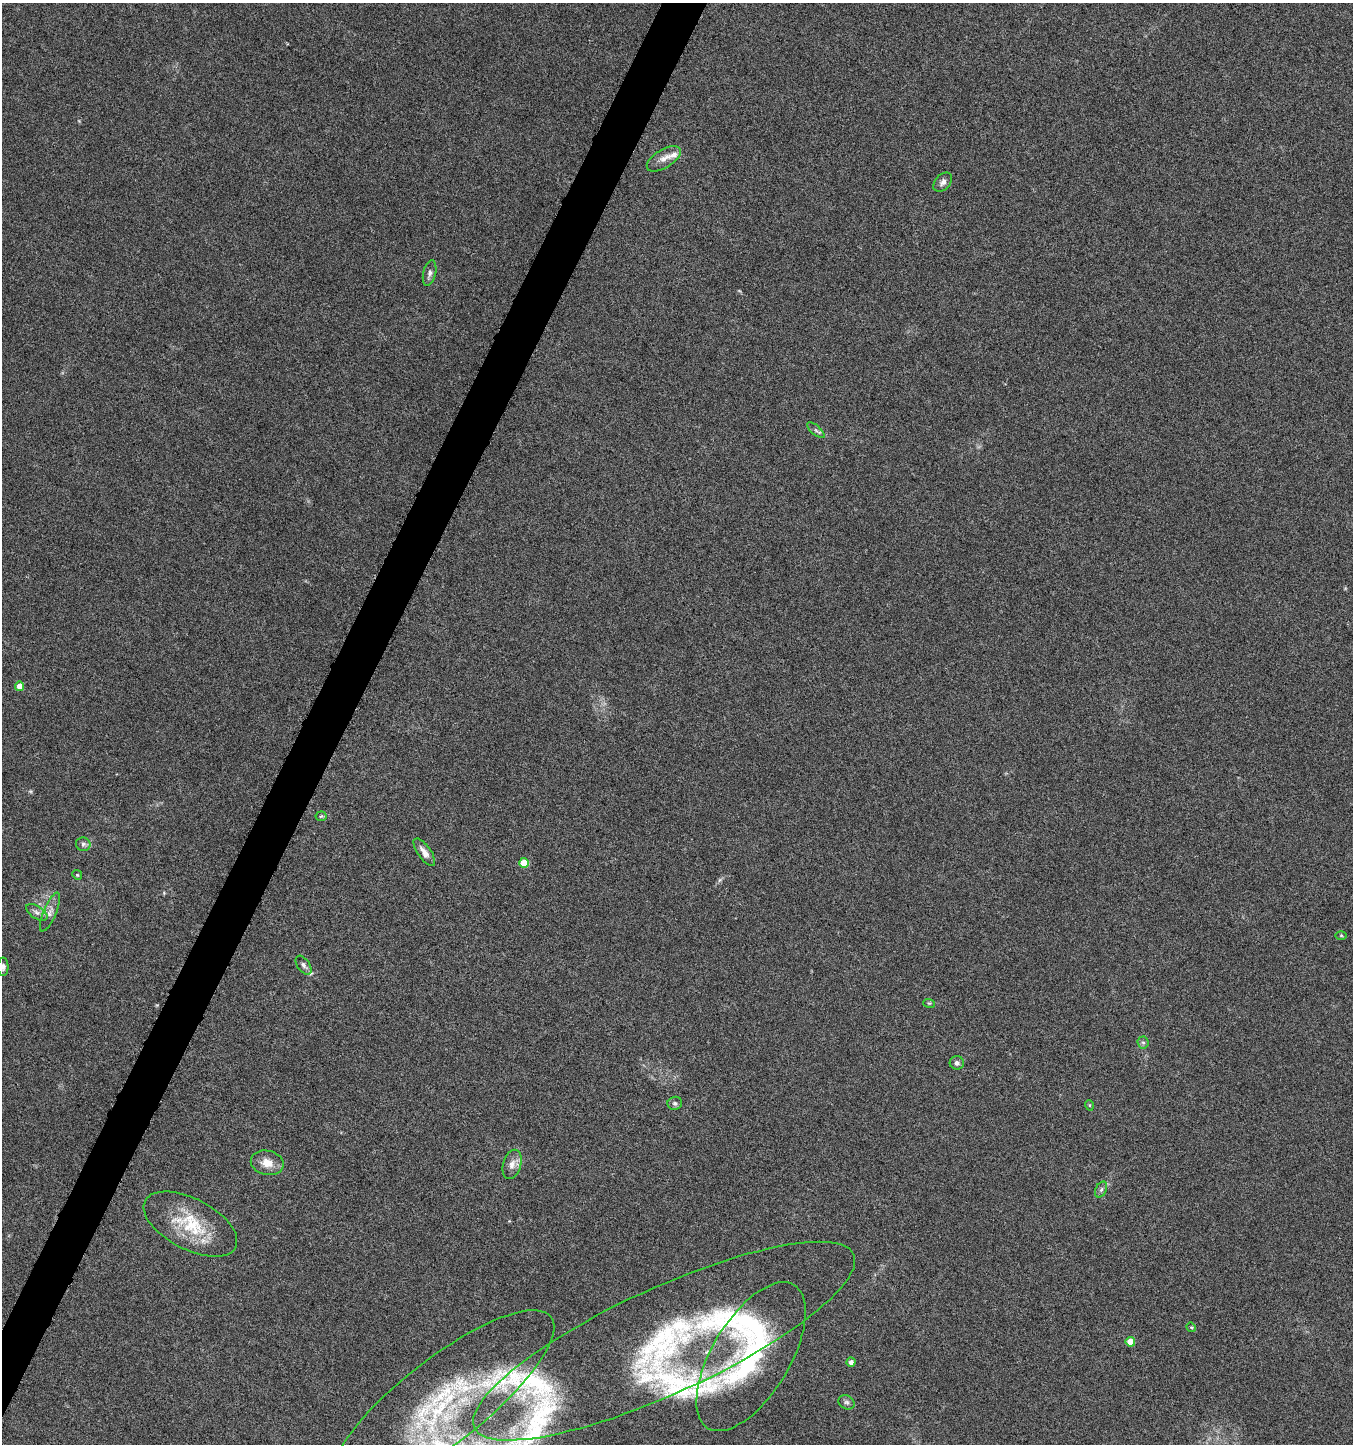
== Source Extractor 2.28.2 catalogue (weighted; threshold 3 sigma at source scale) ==
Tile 7 of 4 x 4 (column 3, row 2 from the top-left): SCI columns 2974-4324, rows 2889-4330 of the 5880 x 5785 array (HDU 1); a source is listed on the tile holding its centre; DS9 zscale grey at full resolution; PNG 1355 x 1446 px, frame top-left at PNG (2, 3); each listed source drawn as its Kron ellipse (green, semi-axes under 4 px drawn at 4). Shown black and unused: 3% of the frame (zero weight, under 3 of 6 exposures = <1% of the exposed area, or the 3 px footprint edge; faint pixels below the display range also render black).
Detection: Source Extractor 2.28.2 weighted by HDU 2 'WHT'; one run over the whole footprint, this tile lists its part. Background 0.0191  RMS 0.0035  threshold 0.0144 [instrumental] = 3 sigma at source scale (4.09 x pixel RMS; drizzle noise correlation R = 1.36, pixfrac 0.8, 0.0396/0.0396 arcsec/px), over >= 5 px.
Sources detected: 39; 8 inside a brighter listed object's ellipse — not listed separately; the other 31 listed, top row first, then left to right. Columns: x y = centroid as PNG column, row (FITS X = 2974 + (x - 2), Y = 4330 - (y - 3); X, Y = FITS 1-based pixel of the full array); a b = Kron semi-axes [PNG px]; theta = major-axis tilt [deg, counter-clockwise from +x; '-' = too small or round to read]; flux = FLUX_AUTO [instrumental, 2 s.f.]
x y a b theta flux
664 159 19 9 31 2.8
943 182 11 7 46 1.4
430 273 13 6 77 1.4
816 430 10 4 -41 0.82
20 686 5 4 - 3.2
321 816 5 5 - 0.48
83 844 7 6 - 0.99
424 852 16 6 -55 2.2
524 863 5 5 - 8.4
77 875 5 4 - 0.38
37 912 12 6 -33 1.4
50 912 21 6 67 2.2
1341 935 5 3 - 0.32
304 965 11 6 -55 1.1
3 967 9 5 88 1.1
929 1003 6 3 -17 0.39
1143 1042 6 5 - 0.66
957 1063 7 6 - 1.1
675 1103 7 6 - 0.82
1089 1105 5 3 - 0.3
267 1163 16 12 -12 4.1
512 1164 15 9 74 2.4
1101 1190 8 5 62 0.83
190 1224 51 25 -27 18
1191 1327 5 4 - 0.38
664 1341 209 53 25 110
1130 1342 5 4 - 4.3
751 1357 84 39 59 51
851 1362 4 4 - 1.5
443 1401 138 42 38 66
846 1402 8 6 -29 0.88
Isophote crosses this tile's border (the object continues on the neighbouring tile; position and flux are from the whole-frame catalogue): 1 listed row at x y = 3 967